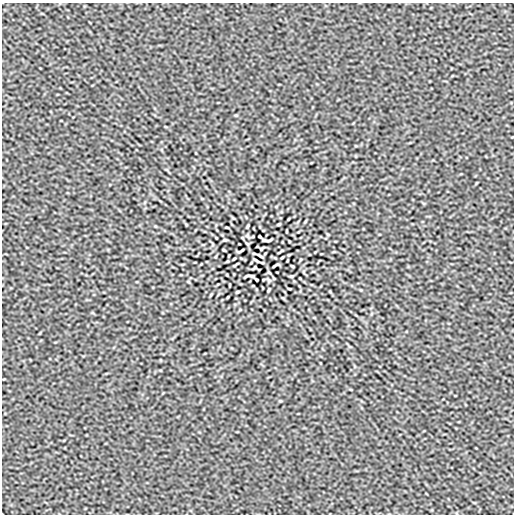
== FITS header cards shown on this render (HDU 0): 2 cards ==
NAXIS1  =                  512
NAXIS2  =                  512

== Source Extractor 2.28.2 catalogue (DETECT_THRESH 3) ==
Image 512 x 512 px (HDU 0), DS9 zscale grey, 1 PNG px = 1 image px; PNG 516 x 516 px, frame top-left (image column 1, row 512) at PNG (2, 3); no overlay
Background 6.26e-08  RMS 6.5e-06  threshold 1.94e-05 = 3 sigma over >= 5 px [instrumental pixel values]
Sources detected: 22; all 22 listed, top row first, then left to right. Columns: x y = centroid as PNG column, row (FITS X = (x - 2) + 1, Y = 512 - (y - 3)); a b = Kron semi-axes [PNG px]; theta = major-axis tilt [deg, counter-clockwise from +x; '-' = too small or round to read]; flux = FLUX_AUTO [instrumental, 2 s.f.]
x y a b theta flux
279 224 4 2 - 4.5e-04
248 226 4 2 - 4.1e-04
227 227 3 2 - 3.0e-04
260 236 3 2 - 3.7e-04
225 240 6 3 0 3.7e-04
267 240 10 3 3 8.0e-04
261 248 4 2 - 4.1e-04
224 250 3 2 - 3.8e-04
241 251 6 2 31 6.0e-04
260 256 6 2 -34 6.8e-04
282 257 3 2 - 3.1e-04
234 259 3 2 - 3.1e-04
256 260 6 2 -34 6.8e-04
275 265 6 2 31 6.0e-04
292 266 3 2 - 3.8e-04
255 268 4 2 - 4.1e-04
249 276 10 3 3 8.0e-04
291 276 6 3 0 3.7e-04
256 280 3 2 - 3.7e-04
289 289 3 2 - 3.0e-04
268 290 4 2 - 4.1e-04
237 292 4 2 - 4.5e-04